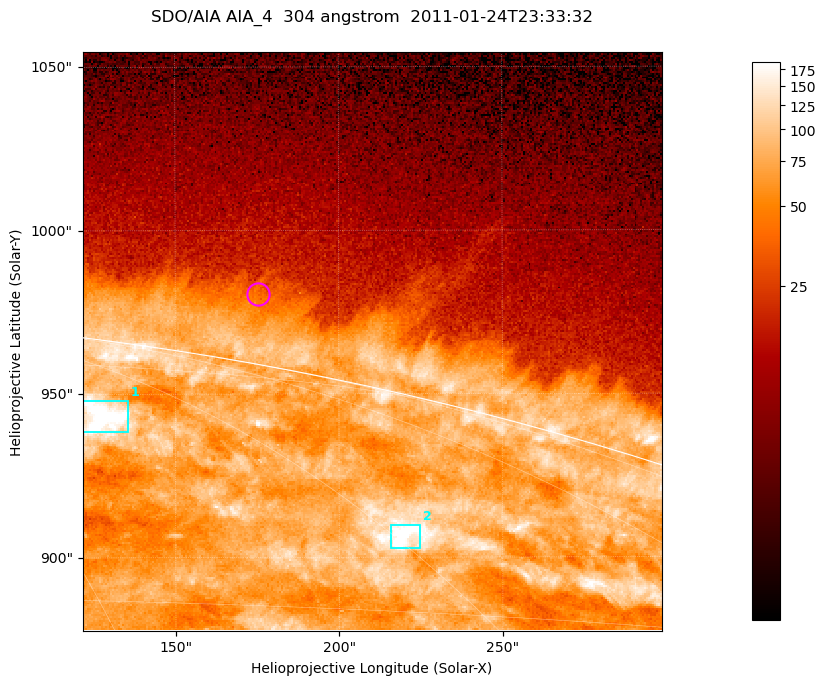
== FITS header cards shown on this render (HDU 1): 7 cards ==
TELESCOP= 'SDO/AIA '           / For AIA: SDO/AIA
INSTRUME= 'AIA_4   '           / For AIA: AIA_ATA1, AIA_ATA2, AIA_ATA3 or AIA_AT
WAVELNTH=                  304 / [angstrom] Wavelength
WAVEUNIT= 'angstrom'           / Wavelength unit: angstrom
DATE-OBS= '2011-01-24T23:33:32.126' / [ISO] Date when observation started; ISO 8
CTYPE1  = 'HPLN-TAN'           / CTYPE1; Typically HPLN
CTYPE2  = 'HPLT-TAN'           / CTYPE2; Typically HPLT

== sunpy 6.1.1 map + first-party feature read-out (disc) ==
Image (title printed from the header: SDO/AIA AIA_4  304 angstrom  2011-01-24T23:33:32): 295 x 295 px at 0.6 arcsec/px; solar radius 975 arcsec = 1624 px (partial field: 0.4% of the solar disc is inside the frame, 41% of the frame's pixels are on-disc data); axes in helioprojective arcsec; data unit not stated in the header (colour bar unlabelled)
Orientation: roll -0.132 deg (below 1 deg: not rotated)
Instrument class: DISC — disc imager (sunpy class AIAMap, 304 A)
Bright regions (active regions / flare kernels): reference = the on-disc median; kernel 3 px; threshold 5 sigma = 107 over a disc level ~73.8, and >= 1.15x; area >= 87 px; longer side >= 4 px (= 2.4 arcsec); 2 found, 2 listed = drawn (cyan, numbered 1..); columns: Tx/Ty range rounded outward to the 2 arcsec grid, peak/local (2 s.f.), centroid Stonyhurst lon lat
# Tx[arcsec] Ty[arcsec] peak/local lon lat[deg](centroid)
1 120..136 938..948 3.6 +23 +70
2 216..226 902..910 3.9 +30 +64
Off-limb structures (1.02-1.3 R_sun): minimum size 43 px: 5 found; the strongest spans PA ~350 deg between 1.02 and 1.03 R_sun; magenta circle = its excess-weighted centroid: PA ~350 deg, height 1.02 R_sun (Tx ~176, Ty ~980 arcsec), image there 1.7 x the reference